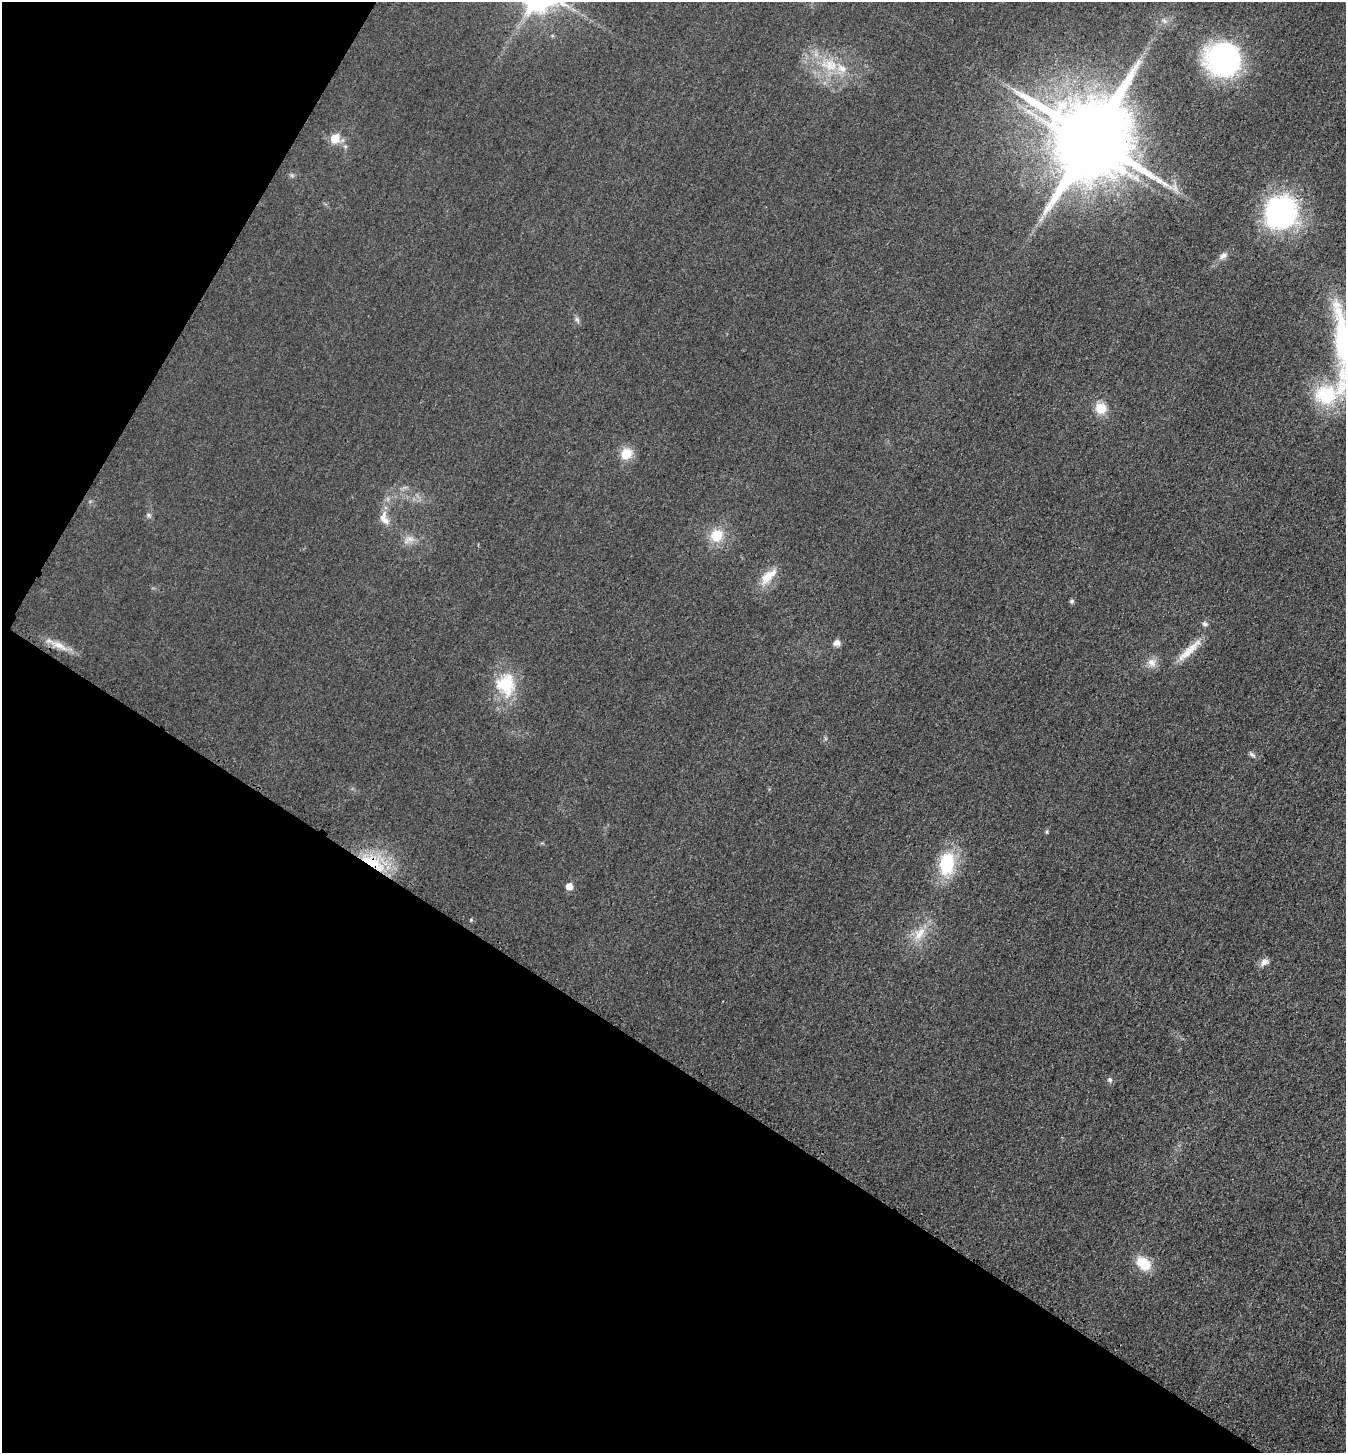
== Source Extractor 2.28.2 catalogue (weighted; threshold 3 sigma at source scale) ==
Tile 9 of 4 x 4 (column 1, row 3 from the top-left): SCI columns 168-1511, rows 1471-2921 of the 5850 x 5845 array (HDU 1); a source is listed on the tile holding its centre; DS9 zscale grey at full resolution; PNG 1348 x 1455 px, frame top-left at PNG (2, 2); no overlay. Shown black and unused: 33% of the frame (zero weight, under 3 of 4 exposures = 2% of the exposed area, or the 3 px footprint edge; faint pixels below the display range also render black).
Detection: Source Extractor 2.28.2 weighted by HDU 2 'WHT'; one run over the whole footprint, this tile lists its part. Background 0.0192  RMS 0.0054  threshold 0.0243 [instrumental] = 3 sigma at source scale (4.5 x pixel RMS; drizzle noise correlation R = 1.50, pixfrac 1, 0.05/0.05 arcsec/px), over >= 5 px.
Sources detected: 35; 1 inside a brighter object's white glare — not listed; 2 inside a brighter listed object's ellipse — not listed separately; the other 32 listed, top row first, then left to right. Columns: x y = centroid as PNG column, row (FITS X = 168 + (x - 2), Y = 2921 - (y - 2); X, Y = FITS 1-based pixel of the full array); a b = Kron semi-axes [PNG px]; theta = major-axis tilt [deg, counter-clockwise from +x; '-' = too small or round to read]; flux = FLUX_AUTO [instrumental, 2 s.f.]
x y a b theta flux
1223 59 24 24 - 150
830 65 24 16 -12 16
1091 138 22 21 - 7100
335 139 6 6 - 17
1175 189 7 6 - 2.2
1281 212 33 31 68 94
1223 255 12 7 37 2.6
577 319 9 5 -54 1.3
1344 343 84 17 -80 71
1326 395 30 26 5 31
1101 408 13 12 - 8.6
626 454 14 12 49 9
149 515 7 5 -23 1.1
386 520 13 10 -70 4.4
716 535 13 12 - 12
410 539 11 6 -8 2.9
768 576 28 11 43 8.6
1072 601 6 5 - 0.94
1205 624 7 6 - 1.4
837 643 9 9 - 2.3
59 645 21 8 -26 6.2
1189 650 44 8 44 9.4
1152 662 13 10 -41 4.2
506 684 29 25 -87 24
1252 754 11 5 -30 1.3
373 863 35 13 -34 23
947 863 23 15 82 29
569 886 5 5 - 5.5
919 933 23 10 51 8.6
1264 962 11 8 42 2.9
1110 1079 7 5 -47 1.1
1143 1263 16 11 -39 13
Overlapping masked pixels (flux is a lower limit): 3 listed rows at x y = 1223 59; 1281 212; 373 863
Isophote crosses this tile's border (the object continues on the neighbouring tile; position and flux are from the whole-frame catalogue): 1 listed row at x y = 1344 343